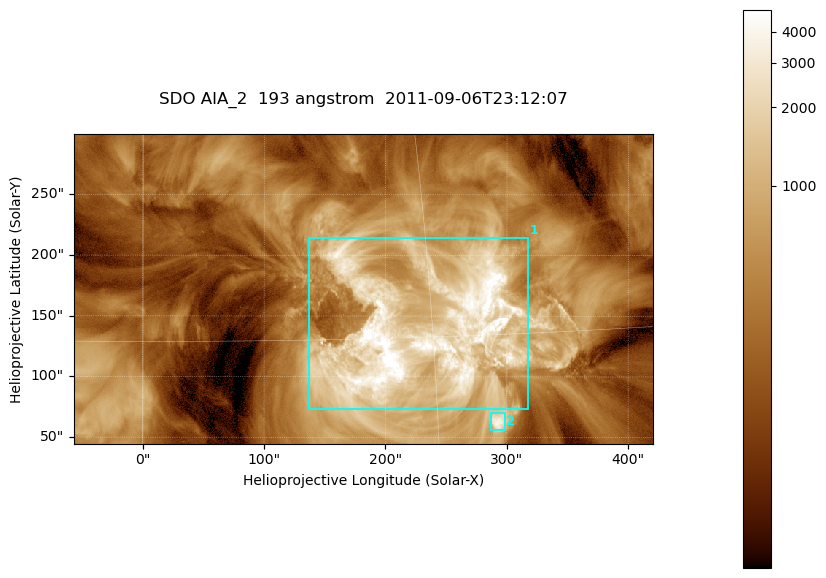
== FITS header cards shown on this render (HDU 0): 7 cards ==
TELESCOP= 'SDO     '           /
INSTRUME= 'AIA_2   '           /
WAVELNTH=                  193 /
WAVEUNIT= 'angstrom'           /
DATE-OBS= '2011-09-06T23:12:07.84' /
CTYPE1  = 'HPLN-TAN'           /
CTYPE2  = 'HPLT-TAN'           /

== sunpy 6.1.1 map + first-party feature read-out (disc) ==
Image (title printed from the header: SDO AIA_2  193 angstrom  2011-09-06T23:12:07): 794 x 424 px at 0.601 arcsec/px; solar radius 952 arcsec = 1585 px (partial field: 4.3% of the solar disc is inside the frame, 100% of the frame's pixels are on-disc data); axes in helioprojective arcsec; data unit not stated in the header (colour bar unlabelled)
Pointing: header CRPIX1/2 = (2043.76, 2047.55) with CRVAL1/2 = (0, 0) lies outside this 794 x 424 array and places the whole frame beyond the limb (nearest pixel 1.29 R_sun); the SolarSoft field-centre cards XCEN/YCEN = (181.6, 172.3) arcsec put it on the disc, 1731 arcsec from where CRPIX/CRVAL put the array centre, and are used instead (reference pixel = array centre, CRVAL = XCEN/YCEN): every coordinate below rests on XCEN/YCEN
Orientation: roll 0.0564 deg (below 1 deg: not rotated)
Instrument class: DISC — disc imager (sunpy class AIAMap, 193 A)
Bright regions (active regions / flare kernels): reference = the on-disc median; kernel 7 px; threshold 5 sigma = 1391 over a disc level ~365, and >= 1.15x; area >= 336 px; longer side >= 5 px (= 3 arcsec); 2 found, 2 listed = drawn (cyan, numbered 1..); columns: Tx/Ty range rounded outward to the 2 arcsec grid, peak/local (2 s.f.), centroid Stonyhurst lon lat
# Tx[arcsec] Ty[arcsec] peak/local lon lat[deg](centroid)
1 136..318 72..216 17 +14 +15
2 286..300 56..70 10 +18 +11